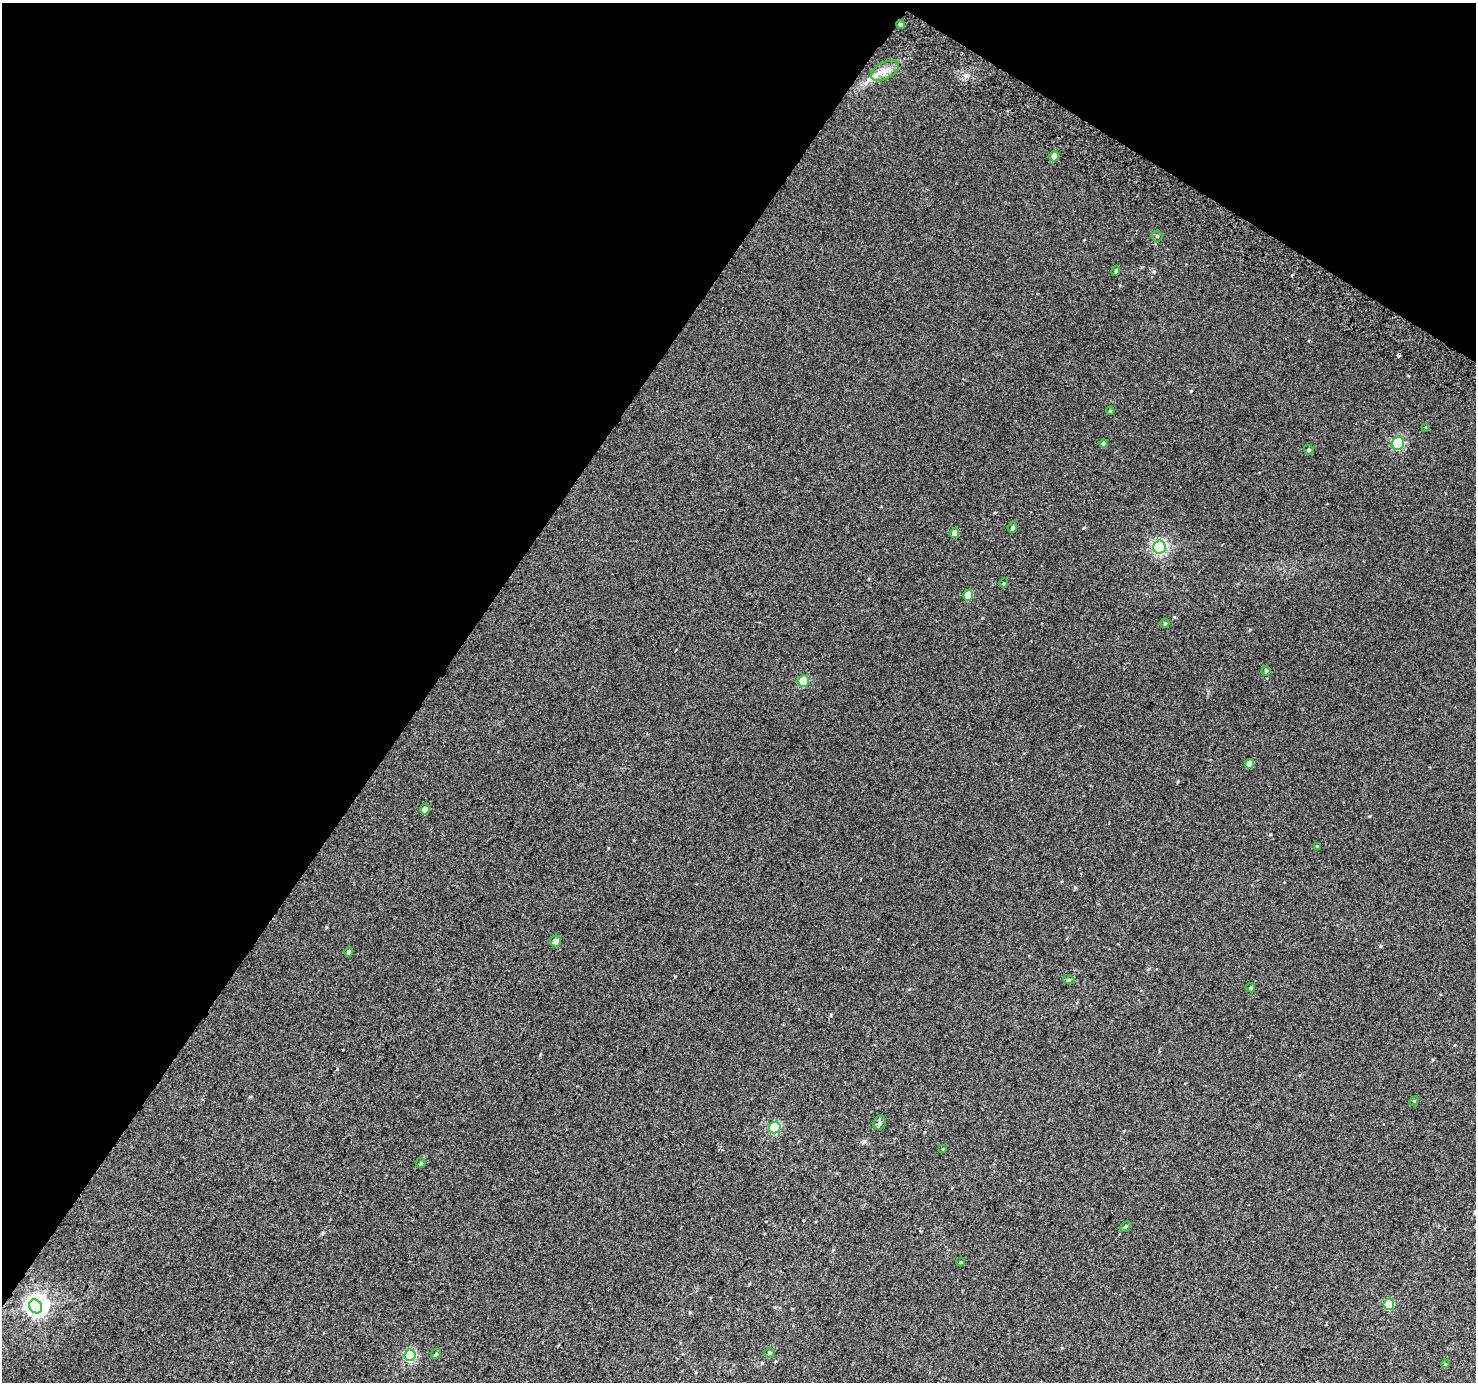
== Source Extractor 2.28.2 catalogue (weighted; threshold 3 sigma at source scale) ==
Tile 2 of 4 x 4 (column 2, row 1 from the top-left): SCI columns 1505-2978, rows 4432-5811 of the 5950 x 6035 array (HDU 1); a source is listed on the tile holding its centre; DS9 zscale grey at full resolution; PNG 1478 x 1384 px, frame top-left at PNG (2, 3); each listed source drawn as its Kron ellipse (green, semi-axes under 4 px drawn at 4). Shown black and unused: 34% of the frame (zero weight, under 2 of 3 exposures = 2% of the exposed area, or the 3 px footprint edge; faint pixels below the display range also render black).
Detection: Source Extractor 2.28.2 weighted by HDU 2 'WHT'; one run over the whole footprint, this tile lists its part. Background 0.0128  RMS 0.0073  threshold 0.0328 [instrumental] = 3 sigma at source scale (4.5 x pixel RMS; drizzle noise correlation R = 1.50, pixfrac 1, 0.0396/0.0396 arcsec/px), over >= 5 px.
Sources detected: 41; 1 inside a brighter object's white glare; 2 cosmic-ray / hot-pixel residue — neither listed nor drawn; the other 38 listed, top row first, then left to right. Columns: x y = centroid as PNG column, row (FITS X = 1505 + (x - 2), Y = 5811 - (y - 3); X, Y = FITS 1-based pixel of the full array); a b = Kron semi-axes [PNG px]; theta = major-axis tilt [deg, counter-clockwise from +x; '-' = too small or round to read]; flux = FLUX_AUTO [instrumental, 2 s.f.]
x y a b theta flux
900 24 4 4 - 1.7
885 71 15 8 28 6.7
1054 156 5 4 - 6.6
1157 236 5 5 - 1.1
1116 271 5 4 - 0.84
1110 411 4 4 - 0.8
1425 427 4 3 - 0.72
1104 443 4 4 - 3.1
1398 443 6 6 - 72
1309 450 5 4 - 1.2
1012 528 5 4 - 1.7
954 533 5 4 - 4.8
1159 547 6 6 - 150
1004 583 5 3 - 0.58
968 595 5 5 - 14
1165 623 5 3 - 1
1266 671 4 4 - 0.98
804 681 5 5 - 25
1250 764 5 4 - 9.5
425 809 5 5 - 3.8
1317 846 4 4 - 0.58
556 941 5 5 - 3.2
348 952 4 4 - 2
1069 980 6 4 -18 0.93
1251 988 5 4 - 1.1
1414 1101 5 4 - 0.76
880 1123 7 6 - 2.4
775 1128 6 5 - 70
943 1149 4 4 - 0.59
421 1163 5 4 - 0.77
1125 1226 5 4 - 0.94
960 1262 4 4 - 0.64
1389 1305 5 5 - 34
35 1306 7 6 - 260
770 1353 5 5 - 1
436 1354 5 4 - 1.2
410 1355 6 5 - 68
1445 1364 4 3 - 0.6
Overlapping masked pixels (flux is a lower limit): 1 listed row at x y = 900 24
Unlisted compact peaks at least as high as the median listed source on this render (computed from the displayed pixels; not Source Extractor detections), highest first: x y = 965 75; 1191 391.